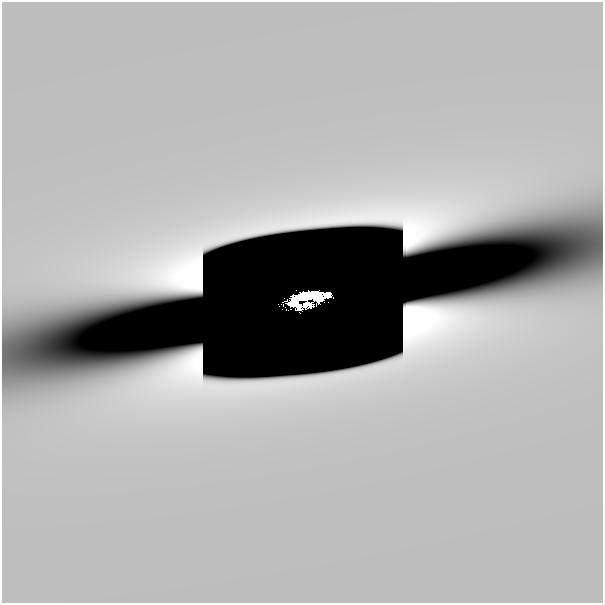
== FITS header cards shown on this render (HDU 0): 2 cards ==
NAXIS1  =                  601
NAXIS2  =                  601

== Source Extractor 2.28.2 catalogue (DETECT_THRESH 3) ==
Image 601 x 601 px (HDU 0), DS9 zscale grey, 1 PNG px = 1 image px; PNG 605 x 605 px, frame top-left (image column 1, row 601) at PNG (2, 2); no overlay
Background 5.86e-11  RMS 3.8e-11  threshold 1.13e-10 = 3 sigma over >= 5 px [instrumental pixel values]
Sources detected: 9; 5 with non-positive FLUX_AUTO (blend fragments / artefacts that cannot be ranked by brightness) are not listed; the other 4 listed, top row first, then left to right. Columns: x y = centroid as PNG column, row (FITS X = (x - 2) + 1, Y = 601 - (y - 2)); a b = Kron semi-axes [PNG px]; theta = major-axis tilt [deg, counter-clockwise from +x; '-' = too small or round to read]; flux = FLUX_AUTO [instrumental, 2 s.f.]
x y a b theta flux
286 96 65 37 0 6.7e-07
306 297 26 9 8 4.7e+00
317 298 8 7 - 1.2e+00
294 303 14 7 -18 1.7e+00
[5 non-positive-flux detections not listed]